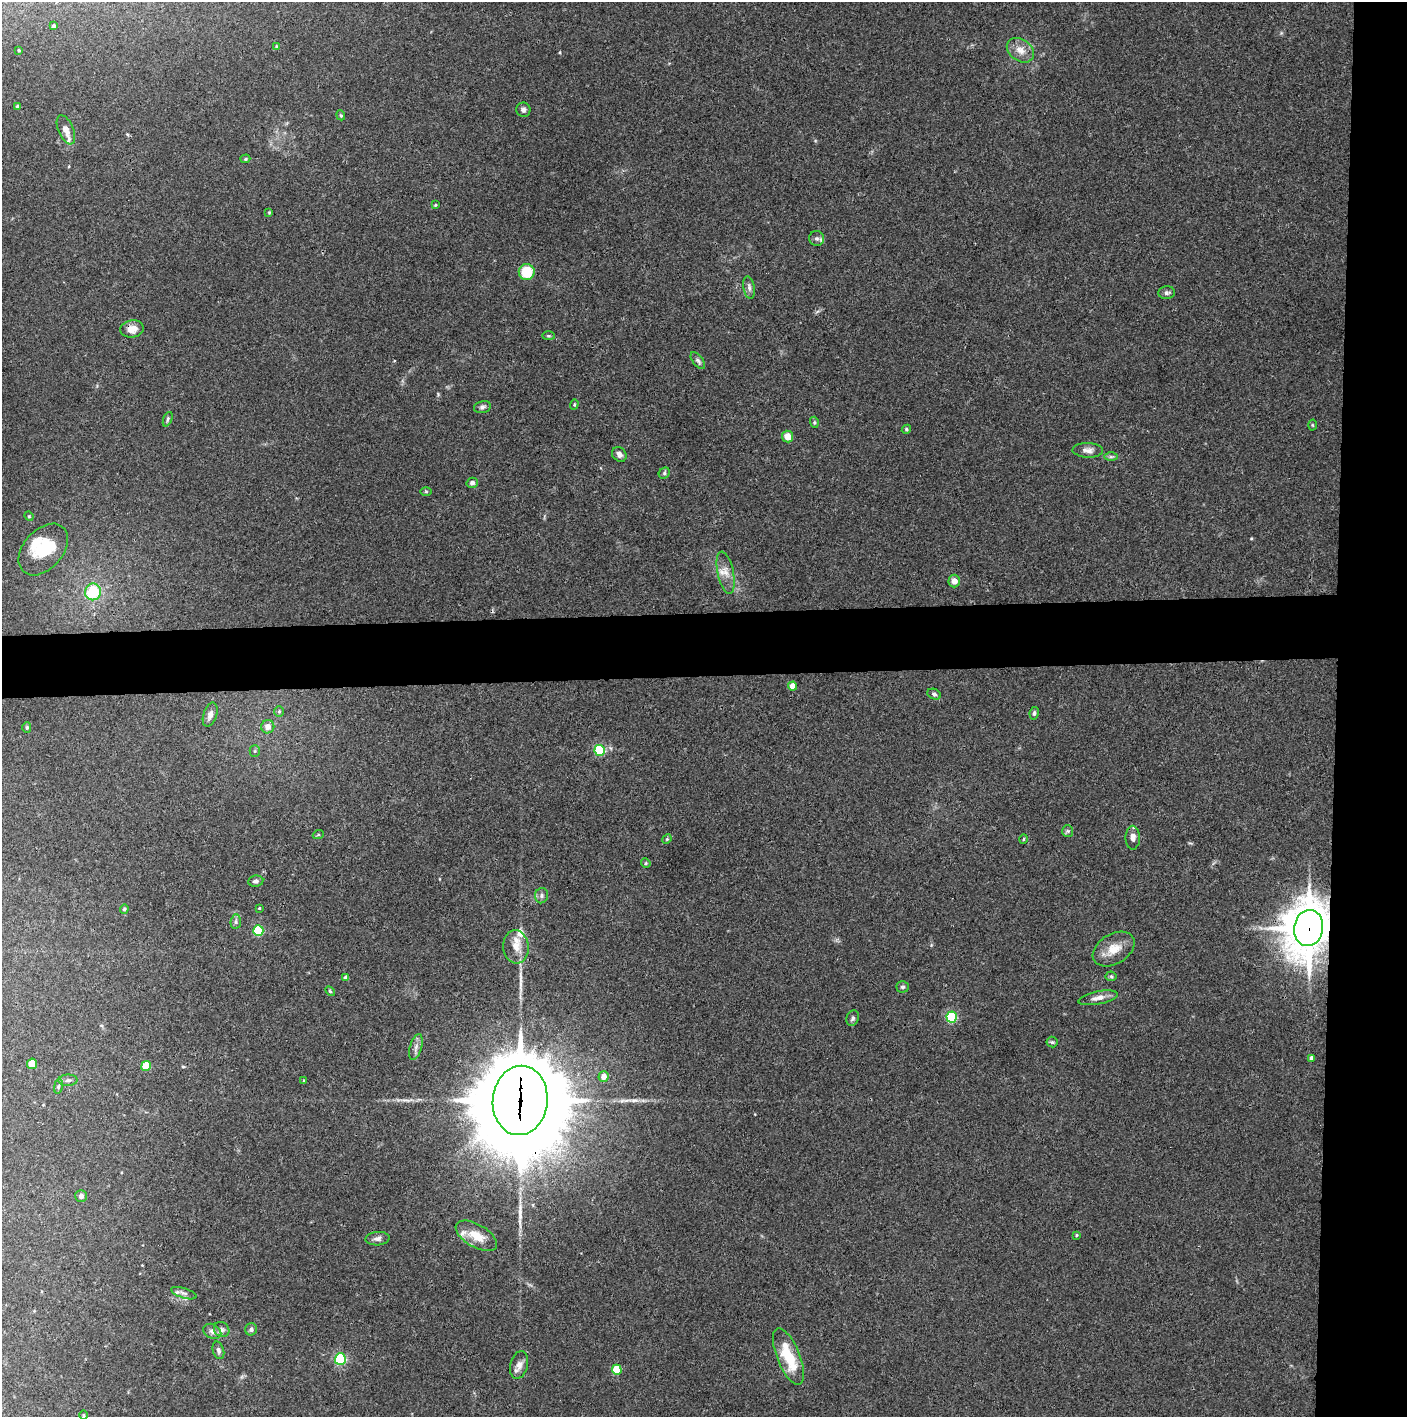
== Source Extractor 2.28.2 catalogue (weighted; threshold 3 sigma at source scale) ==
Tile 6 of 3 x 3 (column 3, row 2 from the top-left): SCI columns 2812-4216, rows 1415-2829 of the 4221 x 4245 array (HDU 1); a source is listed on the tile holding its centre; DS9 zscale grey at full resolution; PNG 1409 x 1419 px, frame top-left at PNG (2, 2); each listed source drawn as its Kron ellipse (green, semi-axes under 4 px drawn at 4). Shown black and unused: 9% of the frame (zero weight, under 3 of 4 exposures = <1% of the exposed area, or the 3 px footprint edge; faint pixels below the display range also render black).
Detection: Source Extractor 2.28.2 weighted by HDU 2 'WHT'; one run over the whole footprint, this tile lists its part. Background 0.0339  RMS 0.0046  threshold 0.0208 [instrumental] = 3 sigma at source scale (4.5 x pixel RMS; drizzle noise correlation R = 1.50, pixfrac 1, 0.05/0.05 arcsec/px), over >= 5 px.
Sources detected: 100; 1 long thin detection or spike segment (spike, bleed or trail) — neither listed nor drawn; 8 inside a brighter listed object's ellipse — not listed separately; the other 91 listed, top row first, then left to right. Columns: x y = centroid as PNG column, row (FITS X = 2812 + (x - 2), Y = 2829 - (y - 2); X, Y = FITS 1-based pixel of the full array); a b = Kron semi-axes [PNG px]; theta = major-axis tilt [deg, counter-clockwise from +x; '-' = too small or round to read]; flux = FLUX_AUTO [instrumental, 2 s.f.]
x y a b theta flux
54 26 4 3 - 0.88
276 46 4 3 - 0.47
19 50 3 3 - 0.45
1020 50 15 10 -35 4.5
17 106 4 3 - 0.65
523 110 7 7 - 1.2
341 115 5 4 - 0.6
66 130 15 7 -67 3.4
245 159 5 4 - 0.61
435 205 3 3 - 0.47
269 212 3 3 - 0.4
817 238 7 7 - 1.5
527 272 8 8 - 14
749 288 11 5 -80 1.6
1167 293 8 6 5 1.2
132 329 12 8 8 4.3
549 336 6 3 0 0.57
698 361 10 5 -52 1.2
574 404 5 4 - 0.55
482 407 8 6 12 1.3
168 419 8 4 68 0.81
814 422 5 3 - 0.53
1312 425 5 3 - 0.45
906 429 5 4 - 0.66
788 436 6 5 - 5.3
1088 450 15 7 -1 2.5
619 454 8 6 -52 2
1111 457 7 4 0 0.86
664 473 6 5 - 0.72
472 483 5 5 - 1.5
426 492 6 4 -1 0.52
29 516 5 4 - 0.53
43 550 30 19 49 17
726 573 21 8 -78 4.6
954 581 6 6 - 3.2
93 592 8 8 - 18
792 686 4 4 - 5.4
934 694 7 5 -26 0.97
279 711 5 4 - 0.71
1034 713 6 4 80 0.93
210 715 12 6 71 2.4
27 727 5 4 - 0.68
268 727 7 6 - 3.2
600 750 5 5 - 37
255 751 5 5 - 0.65
1068 831 6 5 - 0.79
318 835 5 3 - 0.45
1133 838 12 7 -89 2.8
667 839 5 4 - 0.49
1024 839 5 3 - 0.44
646 863 5 4 - 0.6
256 881 8 5 9 1.3
542 896 8 6 77 1.3
259 908 3 3 - 0.36
124 909 5 4 - 0.9
236 922 7 5 83 1.1
1309 928 18 14 81 1400
258 931 5 5 - 29
516 947 17 12 -84 5.8
1114 949 23 15 32 7.7
1111 976 5 5 - 0.69
346 977 4 4 - 1.8
903 987 6 6 - 1.1
330 991 6 3 -46 0.5
1098 998 20 6 11 3.2
952 1017 5 5 - 39
853 1018 8 6 68 1.1
1052 1042 5 5 - 0.64
416 1047 13 6 74 2.1
1311 1058 4 4 - 1.6
32 1064 5 5 - 6
146 1066 5 5 - 17
603 1077 5 5 - 3.7
68 1080 9 5 1 1.4
304 1081 4 3 - 0.48
58 1086 7 4 81 0.8
520 1100 35 27 84 10000
81 1196 6 6 - 1.5
1077 1235 4 3 - 0.48
476 1236 23 11 -30 8.6
377 1239 12 6 4 1.8
184 1293 13 5 -18 1.8
251 1329 6 6 - 1.2
222 1330 8 7 - 1.5
212 1331 9 7 -28 1.8
218 1350 9 5 -74 1.4
788 1356 30 11 -68 17
340 1359 5 5 - 56
519 1365 14 8 77 2.8
617 1370 5 5 - 17
84 1415 4 3 - 0.42
Overlapping masked pixels (flux is a lower limit): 3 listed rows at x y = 132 329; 1309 928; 520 1100